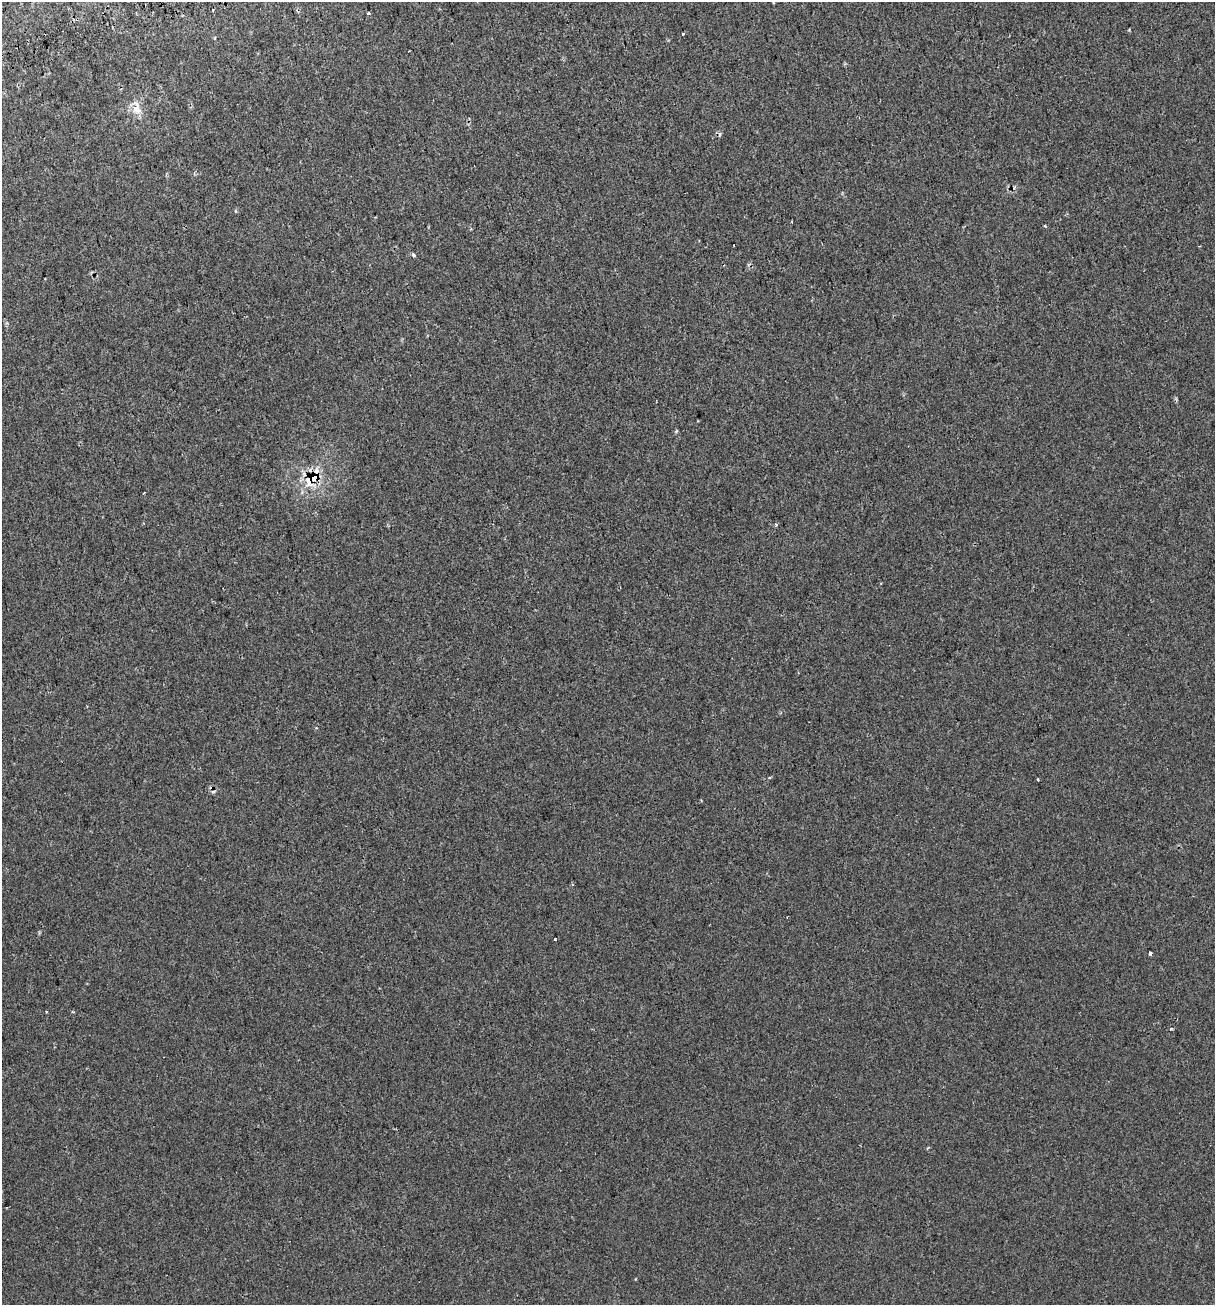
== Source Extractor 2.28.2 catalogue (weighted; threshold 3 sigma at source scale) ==
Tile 11 of 4 x 4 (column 3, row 3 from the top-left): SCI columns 2547-3759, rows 1358-2660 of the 5042 x 5323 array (HDU 1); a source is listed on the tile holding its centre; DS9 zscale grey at full resolution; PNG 1217 x 1307 px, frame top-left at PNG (2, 2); no overlay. Shown black and unused: <1% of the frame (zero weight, under 2 of 3 exposures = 4% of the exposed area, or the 3 px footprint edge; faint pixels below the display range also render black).
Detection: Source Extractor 2.28.2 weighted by HDU 2 'WHT'; one run over the whole footprint, this tile lists its part. Background 5.83e-04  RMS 0.0032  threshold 0.0145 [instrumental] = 3 sigma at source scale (4.5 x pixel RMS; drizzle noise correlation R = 1.50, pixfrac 1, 0.0396/0.0396 arcsec/px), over >= 5 px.
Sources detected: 17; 5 cosmic-ray / hot-pixel residue — not listed; the other 12 listed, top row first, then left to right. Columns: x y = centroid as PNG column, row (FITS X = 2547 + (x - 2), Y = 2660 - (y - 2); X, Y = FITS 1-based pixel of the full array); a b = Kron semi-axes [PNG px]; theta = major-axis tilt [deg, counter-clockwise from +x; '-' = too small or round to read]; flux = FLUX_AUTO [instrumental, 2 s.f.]
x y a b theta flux
369 13 3 3 - 1
683 34 3 3 - 0.93
214 38 4 3 - 0.29
137 108 22 12 -80 4
1045 226 3 3 - 0.45
413 255 4 3 - 1.3
313 477 7 5 52 34
776 525 4 4 - 0.49
1038 779 3 3 - 0.74
555 939 3 2 - 0.57
1150 954 3 3 - 9.4
1171 1028 4 3 - 0.49
Overlapping masked pixels (flux is a lower limit): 1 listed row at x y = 313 477